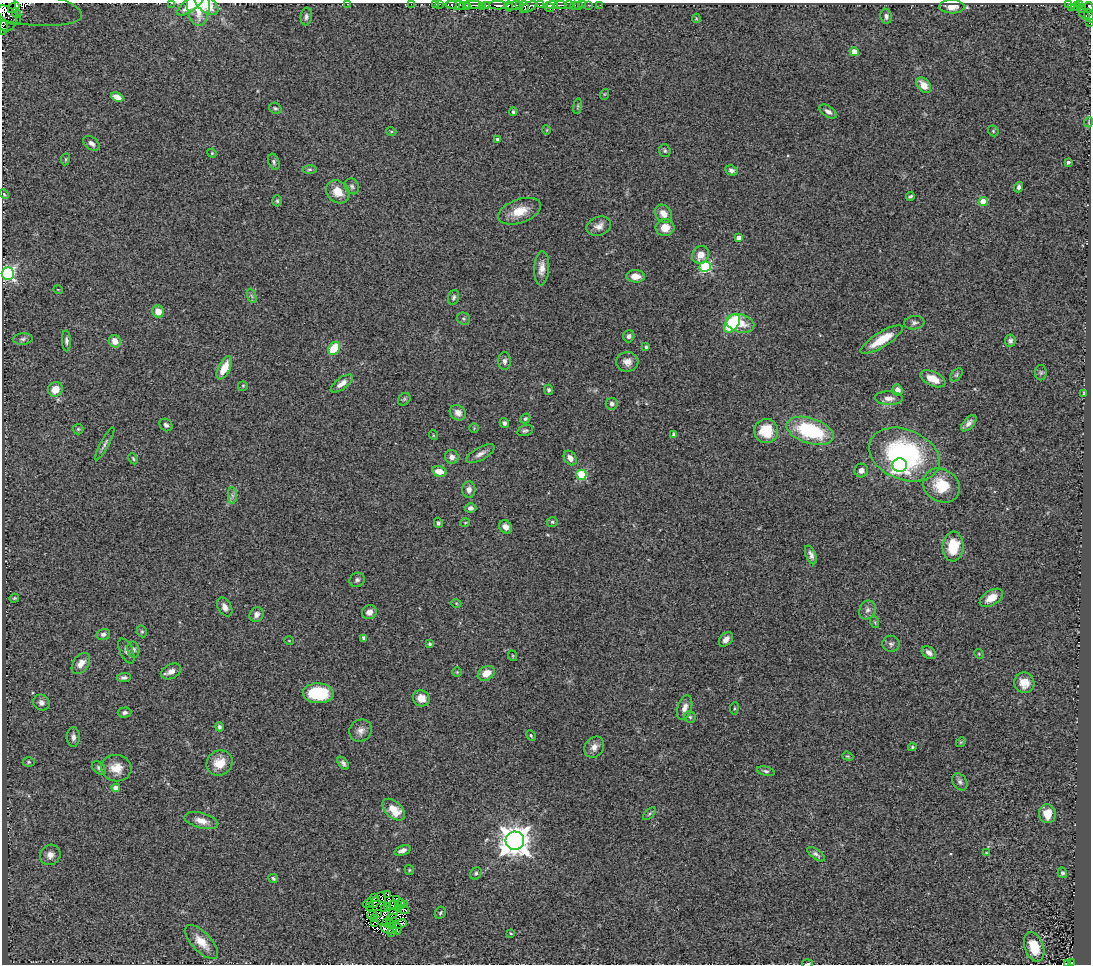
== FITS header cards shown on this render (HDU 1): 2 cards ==
NAXIS1  =                 1089
NAXIS2  =                  962

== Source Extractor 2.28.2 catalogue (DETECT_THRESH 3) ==
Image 1089 x 962 px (HDU 1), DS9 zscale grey, 1 PNG px = 1 image px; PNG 1093 x 966 px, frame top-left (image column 1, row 962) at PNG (2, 3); each listed source drawn as its Kron ellipse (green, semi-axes under 4 px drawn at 4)
Background 0.6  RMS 0.072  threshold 0.215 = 3 sigma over >= 5 px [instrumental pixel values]
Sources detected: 257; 10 with non-positive FLUX_AUTO (blend fragments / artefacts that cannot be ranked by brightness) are neither listed nor drawn; the other 247 listed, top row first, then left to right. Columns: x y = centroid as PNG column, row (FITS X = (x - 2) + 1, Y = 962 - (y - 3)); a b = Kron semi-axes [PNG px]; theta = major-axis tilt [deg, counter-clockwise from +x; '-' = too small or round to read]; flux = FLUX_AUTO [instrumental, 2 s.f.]
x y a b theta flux
171 3 3 2 - 93
191 4 17 6 37 77
198 4 22 11 -89 140
207 4 13 7 -38 83
347 4 2 2 - 140
411 4 2 2 - 9.8
435 4 3 2 - 22
440 4 3 2 - 7.8
452 4 5 3 - 53
458 5 12 4 -3 340
473 5 9 3 -2 300
498 5 9 3 1 290
519 5 3 3 - 61
541 5 3 2 - 37
552 5 5 2 - 280
560 5 6 2 0 120
569 5 2 2 - 86
575 5 2 2 - 9.8
579 5 3 3 - 22
583 5 2 2 - 7
588 5 3 2 - 14
600 5 3 2 - 8.5
1069 5 3 2 - 3
1079 5 3 3 - 32
21 6 61 17 -9 1500
462 6 4 3 - 100
467 6 3 3 - 150
486 6 3 2 - 81
508 6 5 3 - 47
514 6 8 3 7 140
524 6 5 4 - 520
1076 6 4 2 - 13
14 7 6 3 41 960
482 7 3 2 - 1.6
528 7 9 4 28 650
549 7 5 4 - 360
952 7 12 7 -2 47
1089 7 5 4 - 140
1072 8 3 2 - 15
4 9 22 12 -79 1600
1082 9 5 2 - 26
17 13 5 3 - 500
1084 14 6 2 -43 85
9 15 14 7 -37 300
306 16 9 5 85 15
886 16 7 5 -81 14
1089 16 7 3 -69 92
696 18 5 4 - 4.9
1089 23 3 2 - 5.7
3 28 7 3 83 150
854 52 4 4 - 68
924 85 9 6 -51 59
605 94 5 3 - 4.2
117 97 6 4 -22 61
577 106 8 4 81 7.4
275 108 6 5 - 9.2
828 111 10 5 -34 20
513 112 4 4 - 7.6
1089 122 5 3 - 3.8
547 130 5 3 - 4.3
391 131 5 3 - 4.5
993 131 6 5 - 6.5
498 139 3 3 - 14
91 143 9 6 -39 20
665 151 6 5 - 8.9
212 153 5 4 - 5.2
65 159 6 3 82 5.1
274 162 8 5 -69 11
1068 162 3 3 - 10
309 169 7 3 1 7.1
731 170 6 5 - 16
352 186 8 6 -55 13
1019 187 5 4 - 12
338 192 12 10 -43 77
4 194 5 4 - 5.5
910 196 4 3 - 8.5
277 201 5 4 - 7.5
983 202 4 4 - 120
519 211 22 12 19 97
663 214 10 7 -49 40
599 226 13 9 20 33
665 228 9 8 - 60
739 238 4 4 - 45
701 255 9 8 - 50
705 267 5 5 - 520
542 268 17 7 86 41
8 273 6 6 - 1100
636 276 9 6 -4 46
58 290 5 3 - 3.3
252 296 7 4 -70 10
453 297 7 5 75 11
158 311 6 5 - 55
463 319 7 6 - 9.4
732 323 10 6 54 340
740 323 14 9 -15 83
914 323 10 6 7 15
629 336 6 5 - 17
23 339 10 5 5 16
882 340 24 7 32 130
66 341 10 4 -87 14
115 341 6 6 - 54
1010 341 6 5 - 12
646 347 3 3 - 9.3
334 348 7 5 52 150
504 361 9 6 -90 18
627 362 11 10 - 37
224 368 12 6 64 88
1041 373 8 6 -90 10
956 375 7 5 50 8.8
933 379 13 7 -25 71
342 383 13 6 36 34
243 386 5 5 - 5.8
55 389 7 7 - 72
549 390 5 4 - 9.8
897 390 6 5 - 32
1083 393 3 2 - 3.6
889 398 14 7 -2 31
404 399 7 5 46 8.2
612 404 6 6 - 14
458 413 8 7 - 34
525 419 5 4 - 9.5
504 423 5 4 - 15
969 423 10 5 48 21
166 425 7 6 - 14
474 428 5 5 - 6.8
78 429 5 5 - 7.4
525 430 8 5 17 11
766 431 12 12 - 140
810 431 24 12 -18 400
674 434 4 4 - 19
433 435 5 3 - 3.8
105 444 18 4 62 17
480 454 16 6 28 26
904 455 37 25 -22 820
452 457 7 6 - 25
570 458 8 6 -56 30
133 459 6 4 -63 7.2
900 465 7 6 - 1400
861 470 7 6 - 20
439 471 7 5 -14 58
581 475 5 5 - 310
941 485 19 16 -32 150
469 490 8 6 -87 22
232 495 8 4 -90 14
470 508 6 5 - 18
552 522 5 4 - 7.4
438 523 5 4 - 9.6
465 523 5 3 - 4.1
505 527 7 6 - 32
953 547 15 10 86 150
811 555 10 5 -67 20
357 580 8 7 - 14
14 598 5 3 - 5.5
991 598 13 7 32 55
456 603 5 3 - 4.2
225 607 10 6 -61 24
867 610 10 8 61 21
369 612 7 7 - 28
256 615 7 6 - 22
875 622 6 4 -71 6.7
142 631 6 4 -68 7
103 634 7 5 17 16
364 638 4 3 - 15
726 639 8 5 46 23
289 641 5 3 - 3.6
430 644 4 3 - 8.2
891 644 8 8 - 15
133 649 8 6 -76 15
126 651 13 6 -65 19
929 653 8 5 -38 25
979 654 5 4 - 5.5
513 656 5 3 - 4.5
81 663 12 7 55 46
171 671 11 7 28 33
457 672 5 5 - 5.7
486 673 9 6 32 59
124 677 7 4 4 12
1024 683 10 10 - 60
318 693 15 10 -2 290
421 698 9 7 -35 52
41 703 8 7 - 23
685 708 12 7 74 26
734 708 6 3 82 5.5
125 712 7 5 4 14
690 717 6 5 - 9.2
219 727 5 4 - 12
361 731 12 10 41 31
531 735 5 3 - 5
73 737 10 6 -90 20
961 742 5 4 - 5.1
594 747 11 9 55 33
912 747 4 3 - 6.2
848 756 6 4 -19 5.9
29 762 6 4 0 7.3
219 763 13 12 - 80
343 763 7 4 -51 14
99 768 8 5 -46 12
116 768 15 13 -7 69
766 771 9 4 -13 11
960 782 9 6 -55 15
116 788 4 4 - 44
394 810 13 8 -42 95
649 814 8 4 45 8.4
1047 814 9 8 - 68
201 821 17 7 -15 44
515 841 9 9 - 7600
402 850 8 5 20 22
986 853 4 3 - 3.9
816 854 10 5 -35 13
50 855 10 10 - 35
409 870 5 4 - 6.2
476 873 6 5 - 9.6
1062 873 5 4 - 12
273 878 5 4 - 8.3
388 894 3 3 - 19
381 897 5 2 - 3
375 898 4 2 - 4.2
396 899 2 2 - 9.1
368 903 6 2 37 12
374 903 6 4 53 3.6
400 904 5 5 - 2.3
394 905 5 3 - 0.76
405 905 3 2 - 0.59
370 906 2 2 - 6.4
387 906 4 2 - 3.7
385 908 4 3 - 0.58
398 909 4 2 - 3.1
404 910 5 2 - 4.8
378 913 3 3 - 0.29
393 913 5 2 - 9.5
440 913 6 5 - 7.8
372 915 5 2 - 9.4
374 918 3 2 - 10
391 919 6 2 37 6.9
375 922 3 2 - 5.7
387 923 3 2 - 4.1
390 924 4 2 - 1.5
400 924 7 2 24 3.9
387 929 7 3 -28 5
397 929 6 3 85 0.83
392 931 6 2 58 7.4
511 933 4 3 - 4.8
202 942 21 9 -46 78
1034 947 15 9 -70 120
1071 963 3 2 - 72
807 964 5 2 - 8.8
1068 964 3 2 - 69
At the frame edge (FLAGS 8, measured only in part): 18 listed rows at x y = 171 3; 191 4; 198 4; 207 4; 347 4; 411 4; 435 4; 440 4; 21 6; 1089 7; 4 9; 1089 16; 1089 23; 3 28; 8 273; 1071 963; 807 964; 1068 964
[10 non-positive-flux detections neither listed nor drawn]